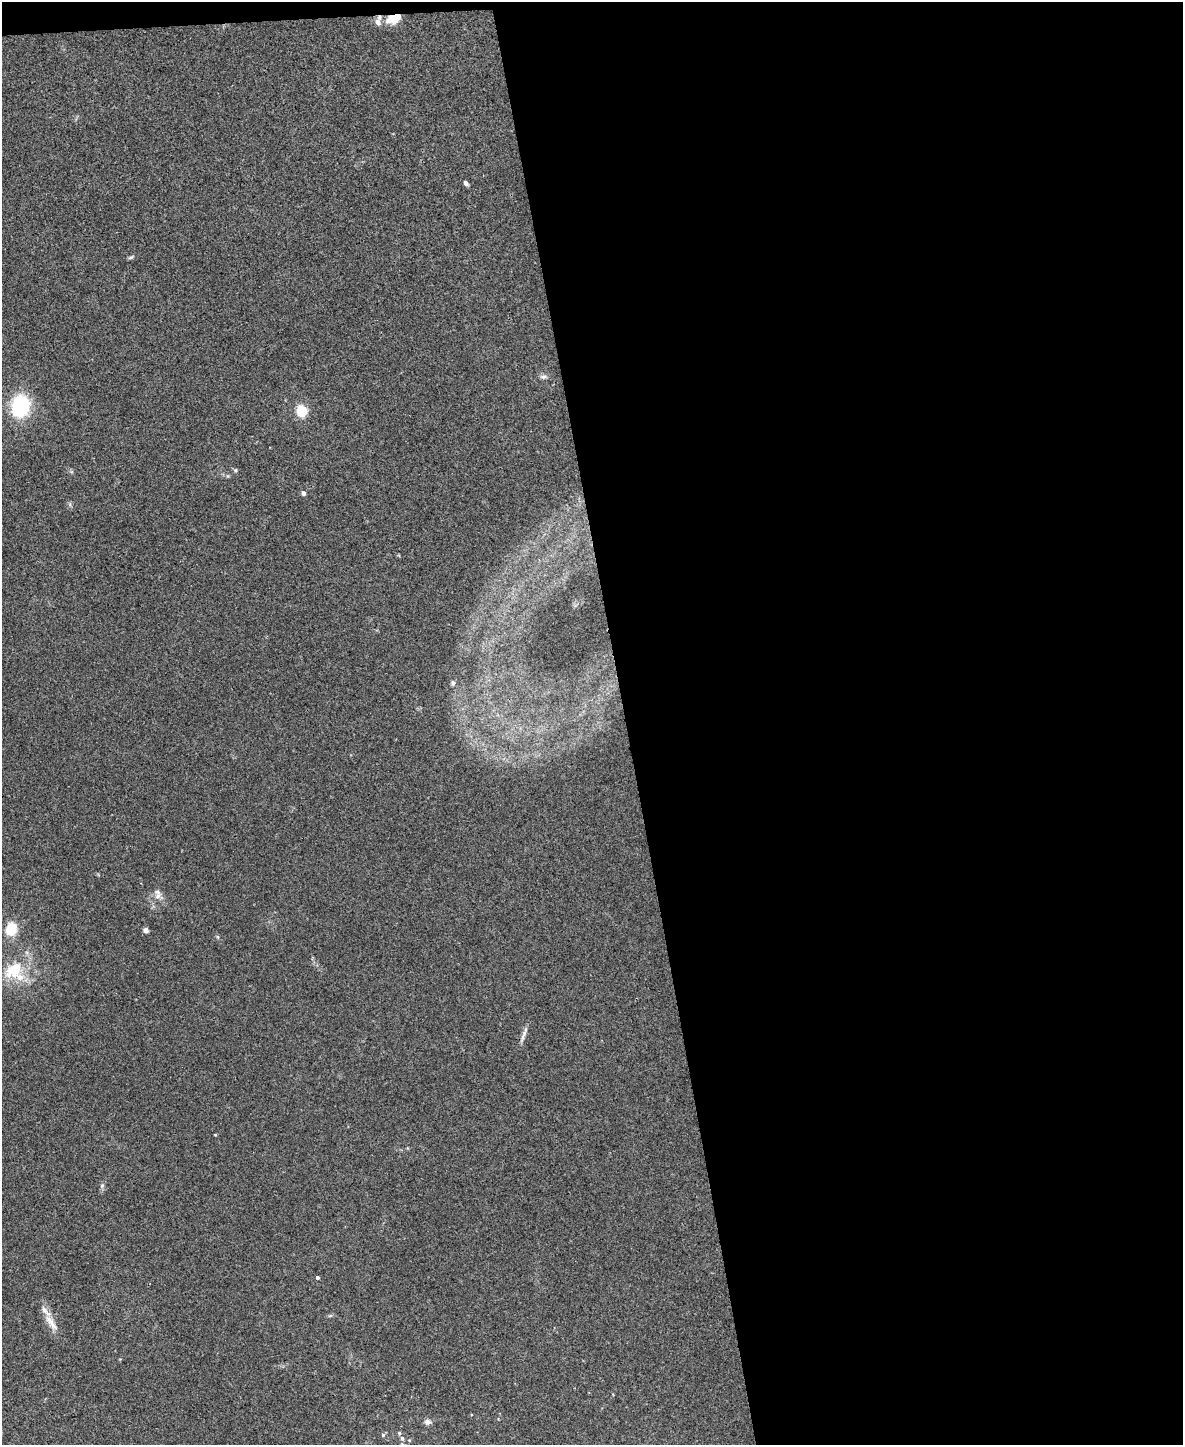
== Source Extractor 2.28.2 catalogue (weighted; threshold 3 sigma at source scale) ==
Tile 4 of 4 x 3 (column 4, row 1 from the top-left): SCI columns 3544-4724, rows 3019-4461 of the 4724 x 4706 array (HDU 1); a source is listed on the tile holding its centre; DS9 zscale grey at full resolution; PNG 1185 x 1447 px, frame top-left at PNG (2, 2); no overlay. Shown black and unused: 48% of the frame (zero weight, under 3 of 4 exposures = <1% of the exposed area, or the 3 px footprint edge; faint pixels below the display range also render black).
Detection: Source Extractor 2.28.2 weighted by HDU 2 'WHT'; one run over the whole footprint, this tile lists its part. Background 0.0469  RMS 0.0052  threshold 0.0232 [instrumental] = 3 sigma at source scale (4.5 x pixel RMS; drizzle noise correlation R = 1.50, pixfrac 1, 0.05/0.05 arcsec/px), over >= 5 px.
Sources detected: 25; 2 inside a brighter listed object's ellipse — not listed separately; the other 23 listed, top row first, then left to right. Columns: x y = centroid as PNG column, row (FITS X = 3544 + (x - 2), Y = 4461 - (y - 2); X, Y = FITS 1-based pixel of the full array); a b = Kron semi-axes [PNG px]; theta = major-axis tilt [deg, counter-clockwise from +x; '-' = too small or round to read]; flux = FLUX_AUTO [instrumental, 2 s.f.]
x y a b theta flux
394 18 15 8 20 12
378 22 10 8 -88 2.6
466 183 6 4 -48 1.4
131 257 7 4 19 0.9
543 377 9 6 2 1.6
20 406 23 18 81 33
302 411 6 5 - 34
235 470 5 5 - 0.7
303 493 4 4 - 2
453 683 5 5 - 1.3
158 896 11 8 42 3.1
11 929 12 10 79 13
146 930 6 5 - 1.7
14 969 21 13 43 18
524 1035 23 4 68 2.6
215 1135 4 3 - 0.4
102 1186 6 5 - 1.1
317 1277 4 3 - 1.2
49 1320 16 10 -54 5.4
427 1422 8 7 - 1.9
399 1433 5 4 - 0.7
383 1435 5 5 - 0.85
402 1438 6 5 - 1.2
Overlapping masked pixels (flux is a lower limit): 1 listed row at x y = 394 18